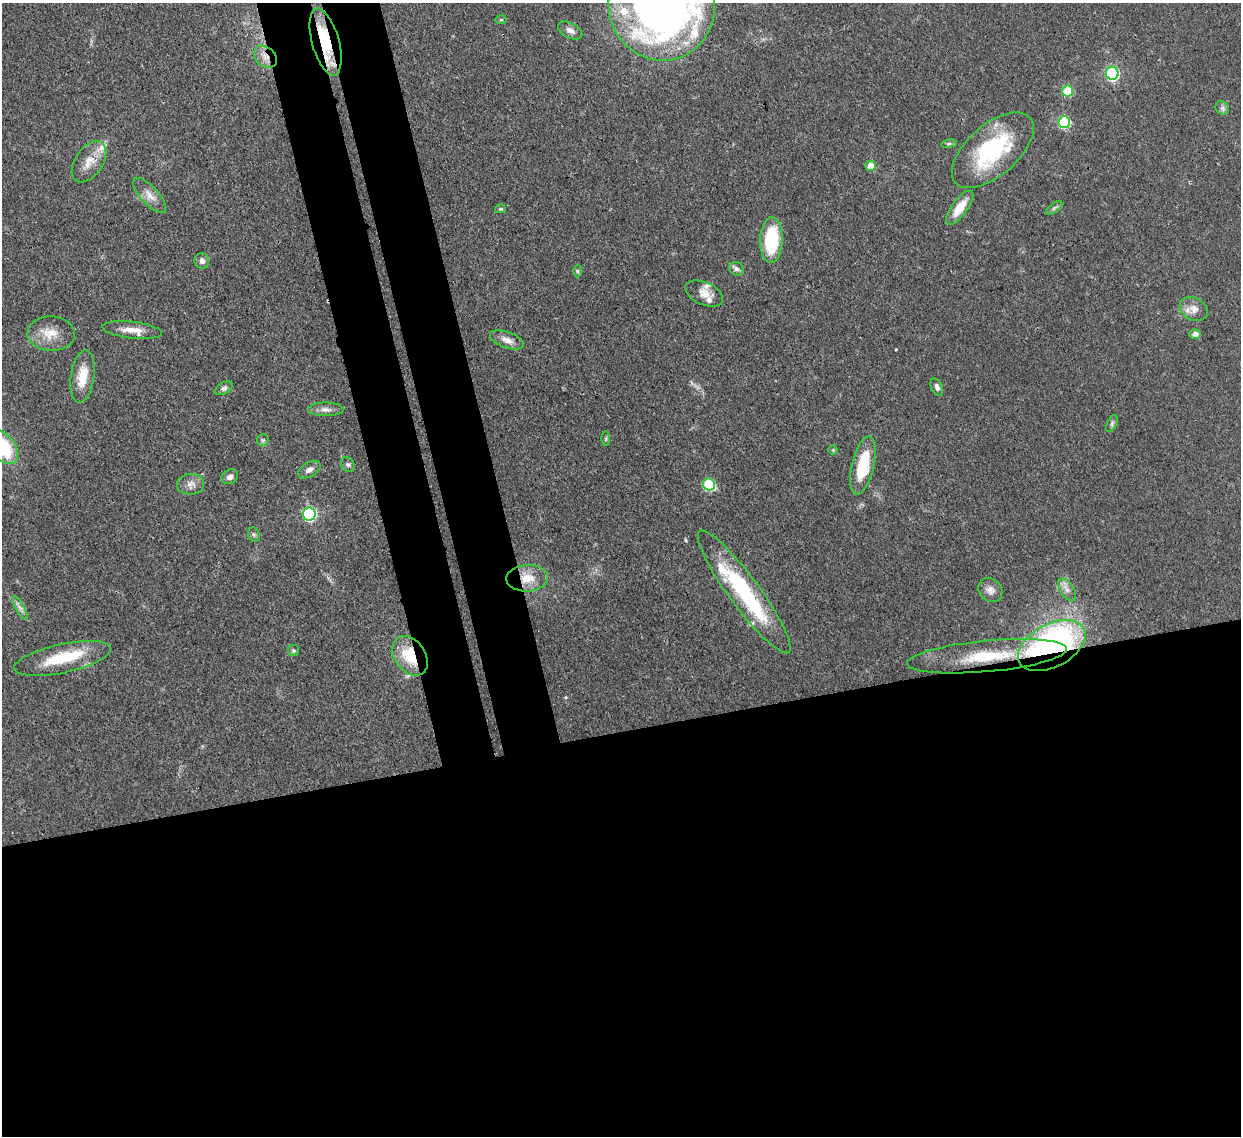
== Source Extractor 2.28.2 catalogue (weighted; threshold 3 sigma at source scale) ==
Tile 15 of 4 x 4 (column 3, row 4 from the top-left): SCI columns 2553-3791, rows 219-1352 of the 5102 x 5088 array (HDU 1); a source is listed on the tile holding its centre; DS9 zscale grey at full resolution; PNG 1243 x 1138 px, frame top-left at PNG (2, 3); each listed source drawn as its Kron ellipse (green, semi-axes under 4 px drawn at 4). Shown black and unused: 42% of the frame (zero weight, under 3 of 4 exposures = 9% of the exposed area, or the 3 px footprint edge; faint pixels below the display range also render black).
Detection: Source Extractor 2.28.2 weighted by HDU 2 'WHT'; one run over the whole footprint, this tile lists its part. Background 0.115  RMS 0.0049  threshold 0.022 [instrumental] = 3 sigma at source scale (4.5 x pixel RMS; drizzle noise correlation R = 1.50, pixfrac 1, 0.05/0.05 arcsec/px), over >= 5 px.
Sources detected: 61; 1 inside a brighter object's white glare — neither listed nor drawn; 6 inside a brighter listed object's ellipse — not listed separately; the other 54 listed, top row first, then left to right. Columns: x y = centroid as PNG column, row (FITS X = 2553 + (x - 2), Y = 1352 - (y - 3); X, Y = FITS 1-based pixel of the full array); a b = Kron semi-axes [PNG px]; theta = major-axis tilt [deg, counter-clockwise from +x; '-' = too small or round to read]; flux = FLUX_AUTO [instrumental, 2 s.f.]
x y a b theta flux
662 5 56 53 -79 420
501 20 6 4 0 0.51
570 30 13 7 -29 2.6
326 42 34 13 -74 19
265 57 13 9 -38 4.4
1112 73 6 6 - 79
1068 91 5 5 - 22
1222 108 7 6 - 1.4
1064 122 6 6 - 41
949 144 8 4 8 0.92
993 150 49 25 41 48
89 162 23 14 56 7.9
871 166 5 5 - 9.5
150 195 22 8 -47 4.7
960 208 20 7 54 8.2
1054 208 9 4 36 1.1
500 209 5 4 - 0.84
771 240 23 11 88 31
202 261 8 7 - 2.1
736 269 7 6 - 1.8
577 271 6 4 -89 0.63
704 294 20 11 -24 5.5
1194 309 15 11 -30 4.5
132 330 30 8 -7 6.3
51 334 24 17 -2 9.4
1195 334 6 5 - 3
507 340 17 8 -19 3.8
82 377 26 11 82 11
937 387 9 5 -66 1.8
224 388 9 5 31 1.5
326 409 18 7 -1 2.9
1112 423 9 5 64 1.1
606 439 7 3 -90 0.67
263 440 6 6 - 0.92
3 447 19 12 -52 32
833 450 4 4 - 0.57
348 465 8 6 -53 1.3
863 465 30 11 77 20
309 470 12 7 30 2.6
230 477 8 7 - 2.3
191 484 13 10 1 3.4
709 485 6 5 - 34
309 514 6 6 - 74
254 534 7 5 -69 1
527 578 21 13 3 9.7
990 590 13 11 -46 3
1067 590 13 7 -57 2.9
744 592 75 15 -54 53
20 608 13 4 -60 2
1052 645 36 21 28 160
294 650 5 5 - 0.84
410 656 22 15 -54 19
987 656 80 15 5 44
63 658 49 14 12 22
Overlapping masked pixels (flux is a lower limit): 7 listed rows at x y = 326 42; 265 57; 527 578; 744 592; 1052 645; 410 656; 987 656
Isophote crosses this tile's border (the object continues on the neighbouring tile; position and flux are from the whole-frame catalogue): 2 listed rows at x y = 662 5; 3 447